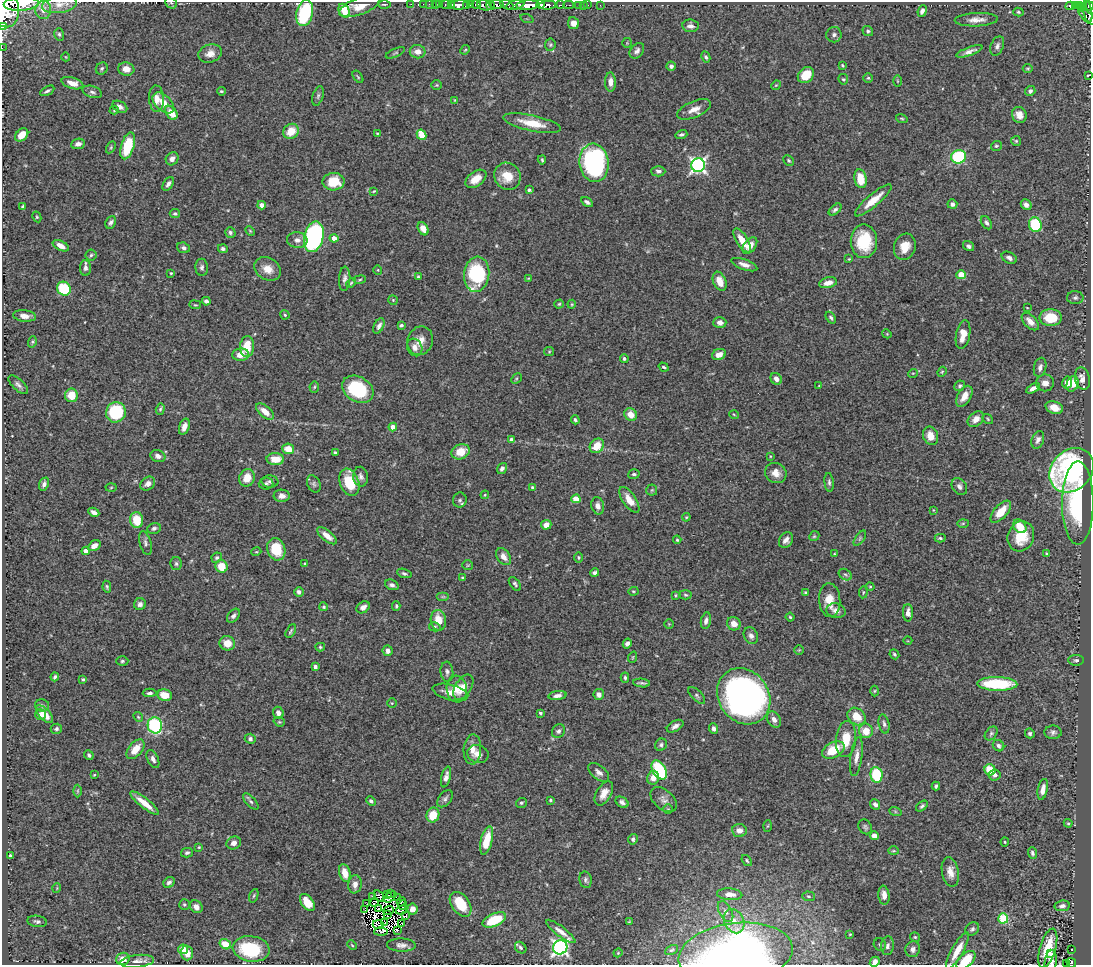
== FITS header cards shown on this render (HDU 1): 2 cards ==
NAXIS1  =                 1089
NAXIS2  =                  963

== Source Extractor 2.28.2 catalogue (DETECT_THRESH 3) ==
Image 1089 x 963 px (HDU 1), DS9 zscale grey, 1 PNG px = 1 image px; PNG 1093 x 967 px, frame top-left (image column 1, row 963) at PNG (2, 2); each listed source drawn as its Kron ellipse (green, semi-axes under 4 px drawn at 4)
Background 0.872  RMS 0.026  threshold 0.0783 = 3 sigma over >= 5 px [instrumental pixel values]
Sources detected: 492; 10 with non-positive FLUX_AUTO (blend fragments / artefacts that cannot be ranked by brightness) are neither listed nor drawn; the other 482 listed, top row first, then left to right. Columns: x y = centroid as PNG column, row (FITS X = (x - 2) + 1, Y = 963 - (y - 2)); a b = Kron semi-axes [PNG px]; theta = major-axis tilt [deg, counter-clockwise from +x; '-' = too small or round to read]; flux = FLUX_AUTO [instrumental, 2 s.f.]
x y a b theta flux
171 3 6 5 - 3
21 4 17 7 3 2900
59 4 17 8 8 16
384 4 6 2 0 2.5
411 4 2 2 - 9.8
423 4 2 2 - 13
429 4 2 2 - 11
436 4 3 2 - 20
440 4 2 2 - 11
497 4 7 3 -5 640
507 4 7 4 -24 360
446 5 6 3 -2 63
452 5 3 2 - 41
459 5 10 4 3 1100
471 5 4 3 - 700
476 5 4 3 - 300
485 5 7 5 -13 180
515 5 9 4 16 490
527 5 11 4 5 3200
540 5 4 3 - 460
548 5 8 4 3 1100
560 5 4 2 - 100
569 5 5 2 - 82
578 5 3 2 - 37
583 5 2 2 - 7.3
588 5 2 2 - 11
600 5 3 2 - 3.5
1079 5 3 3 - 65
359 6 21 8 20 20
467 6 4 3 - 420
491 6 4 3 - 220
1070 6 5 3 - 94
1075 6 4 3 - 100
1084 6 3 3 - 45
1089 6 4 3 - 230
1081 8 3 3 - 60
43 10 9 8 - 13
6 11 16 13 -88 6100
344 11 7 5 -65 18
922 11 6 4 68 7.9
1018 12 5 4 - 2.5
1088 12 11 4 -80 140
305 13 13 8 77 170
1087 17 11 4 -39 230
527 19 7 4 -18 2.9
976 20 21 6 3 14
573 23 6 5 - 15
690 26 8 6 -6 7.7
3 27 3 3 - 110
868 31 5 5 - 3.7
59 34 6 5 - 3.3
834 35 7 7 - 6.4
627 43 5 5 - 1.8
550 45 6 5 - 3
997 46 10 6 67 6.7
2 48 2 2 - 8.6
465 50 5 4 - 1.9
637 51 9 6 50 6.2
969 51 14 4 20 8.4
418 52 8 6 -8 12
210 53 12 9 17 14
395 53 10 4 24 2.7
66 57 4 3 - 1.3
706 57 6 4 -62 3.5
842 65 4 3 - 1.9
671 66 4 4 - 5.5
102 68 6 5 - 3.3
1028 68 5 4 - 2.1
126 69 8 6 -9 17
806 75 9 7 42 35
1088 75 3 2 - 1.5
358 77 7 3 -55 2.1
868 78 5 5 - 2.5
843 79 5 5 - 2.4
897 81 6 4 -89 1.7
610 82 9 5 -88 12
72 83 11 5 -17 16
437 85 5 4 - 2
776 85 5 4 - 1.9
47 91 8 3 28 4
221 91 4 3 - 2.2
1030 91 5 5 - 4.7
92 92 10 5 -18 5
318 96 10 5 72 4.2
156 99 13 7 -87 15
455 100 3 3 - 1.5
163 103 13 7 -43 24
120 107 8 5 -28 7.6
694 109 18 8 23 17
114 110 5 3 - 2.5
171 113 8 5 -53 24
1019 115 8 7 - 13
902 119 6 4 -17 2.1
532 123 29 8 -12 40
291 131 8 7 - 31
377 133 3 3 - 1.6
681 134 6 4 15 3.9
22 135 7 5 45 23
422 135 5 4 - 40
1016 141 5 5 - 2.4
78 144 7 5 10 8.1
128 146 14 6 74 76
996 146 5 5 - 2.7
111 147 6 4 59 2.2
959 157 7 6 - 140
172 159 7 6 - 9.1
542 160 4 3 - 2.3
789 160 6 4 -46 2.6
594 163 19 14 -83 290
698 165 7 6 - 500
658 171 7 5 1 4.6
507 176 14 13 - 33
476 179 12 7 36 21
860 179 9 6 -80 34
333 182 11 8 2 40
168 184 7 4 57 5.8
529 190 4 4 - 2.8
374 191 4 2 - 1.5
873 200 23 6 40 30
587 202 6 4 -33 6
952 204 5 4 - 6.7
262 205 4 4 - 10
1026 205 6 5 - 7.8
23 206 4 3 - 3.2
835 210 7 4 42 3.9
175 214 5 4 - 3.1
37 217 5 4 - 2
111 222 6 5 - 5.1
986 223 7 5 -57 4.3
1035 225 7 6 - 100
423 229 7 5 -60 13
250 231 5 3 - 1.8
230 233 5 5 - 4.6
314 237 15 9 77 370
334 238 4 4 - 14
297 240 10 8 -5 8.8
742 240 14 5 -59 25
864 241 17 13 90 79
61 246 9 4 -28 12
750 246 9 6 52 14
969 246 6 4 -35 4.9
905 247 13 10 72 26
183 248 6 5 - 4.7
223 249 5 4 - 4.2
91 255 5 5 - 3.2
1009 258 8 5 -27 7.5
849 259 4 3 - 1.7
744 265 14 5 -19 10
202 267 8 6 -88 5.1
85 268 8 5 90 5.9
268 269 14 11 -29 22
378 270 5 3 - 1.4
171 273 4 4 - 1.8
477 274 17 12 84 130
961 275 4 4 - 50
418 277 4 3 - 2.2
528 278 4 2 - 1.4
345 279 12 5 87 6.6
360 280 6 3 9 2
720 281 10 6 -69 20
351 283 5 4 - 2.1
828 283 9 5 13 14
64 289 7 6 - 74
1075 298 8 6 -2 4.9
393 300 5 4 - 2.1
206 301 4 4 - 6.1
559 304 4 4 - 2.2
572 304 4 4 - 1.9
195 305 6 3 -8 1.9
1027 308 3 2 - 1.1
285 315 5 4 - 2.5
24 316 11 5 -6 11
831 318 6 4 -55 3.4
1051 318 11 8 0 51
1030 321 10 6 -46 15
720 323 6 5 - 9.3
401 325 4 3 - 3.3
379 326 8 4 64 7.1
887 334 4 3 - 1.5
963 335 14 7 79 21
420 341 15 12 69 19
32 342 6 4 73 2.4
247 347 10 7 86 38
415 347 9 7 -63 11
549 352 5 4 - 2.1
719 354 7 5 23 13
241 355 8 6 2 22
624 359 4 4 - 2.9
664 367 5 3 - 2.8
1040 367 10 6 77 7.7
942 372 5 4 - 2
913 373 5 3 - 1.3
516 379 6 4 45 2.6
776 379 6 5 - 8.9
1082 379 11 7 -77 12
1045 383 9 8 - 11
1067 383 6 5 - 14
1073 384 8 6 68 28
18 385 12 5 -43 6.7
819 386 3 2 - 1.7
960 386 5 5 - 3.7
314 387 5 5 - 2.4
1033 388 7 4 28 9.4
358 389 17 12 -30 110
71 395 7 6 - 29
964 396 11 6 60 18
1054 408 9 6 -18 18
160 409 6 4 73 2.9
265 411 11 5 -40 18
116 412 10 9 - 120
631 415 7 6 - 19
734 415 5 3 - 1.6
976 419 9 6 39 14
988 419 6 3 -38 1.8
575 420 4 3 - 3.2
184 427 8 5 72 12
393 427 4 4 - 13
931 436 9 7 -69 19
511 439 4 4 - 4.9
1038 440 9 6 69 6.9
597 446 8 6 47 29
288 449 6 5 - 26
461 452 9 7 22 31
335 453 3 3 - 3.1
158 456 7 6 - 9
770 456 4 2 - 1.3
275 459 8 6 -2 27
502 468 6 4 54 6
1071 470 24 19 46 370
776 473 11 10 - 16
634 474 6 5 - 3.9
361 477 10 7 -81 6.9
247 478 9 7 64 25
270 481 8 6 -4 5
349 482 14 9 -69 57
829 482 9 4 -83 4.3
266 483 7 6 - 4.1
44 484 7 4 67 5.8
148 484 8 6 37 9.8
314 484 9 6 -63 4.7
111 487 5 3 - 1.8
532 487 3 3 - 2.7
959 487 9 7 -53 6.8
652 490 5 5 - 2.6
485 495 4 3 - 1.7
282 496 8 6 -3 9.6
576 499 4 4 - 42
460 500 7 7 - 4.5
629 500 15 6 -56 19
1078 503 41 16 90 160
598 506 8 6 -75 9.8
933 510 3 2 - 1.2
94 512 6 4 -26 7.5
1001 512 13 6 48 31
686 517 4 3 - 1.6
137 520 8 6 -80 43
963 523 6 4 1 2.3
546 525 5 5 - 15
1020 526 7 5 -48 31
154 528 7 5 22 5.1
327 536 12 5 -39 15
814 536 5 4 - 2.3
1021 536 15 13 67 47
860 538 9 4 55 3.8
940 538 5 3 - 3.1
677 540 4 3 - 2
786 540 8 6 56 8.9
145 543 12 5 -75 5.8
94 546 7 5 31 12
276 549 11 9 -70 56
86 551 4 4 - 13
256 552 5 3 - 1.8
835 554 4 3 - 1.8
1047 554 4 3 - 2.6
503 557 9 6 -54 12
578 557 5 4 - 2.1
217 558 5 5 - 3.5
176 564 6 5 - 3.7
305 564 4 3 - 2.3
468 565 5 5 - 2.2
221 566 6 6 - 34
404 573 7 4 -17 3.7
594 573 4 4 - 4.4
845 575 7 5 -33 3.3
462 578 4 3 - 2
515 584 8 4 -52 3.6
392 585 7 5 -22 5.4
107 587 6 4 -80 2.9
870 587 4 4 - 2
633 591 5 4 - 2
299 592 5 4 - 5.1
863 592 6 3 82 1.7
805 593 3 3 - 2.3
675 595 4 3 - 2
685 595 6 4 -4 2.8
443 597 6 4 0 2.9
830 600 17 10 -86 25
140 604 6 6 - 6.4
396 606 5 3 - 2.3
324 607 4 4 - 2.2
363 607 7 5 35 9.1
836 611 9 7 -11 11
908 613 9 5 -89 10
233 616 8 5 51 4.9
790 617 4 4 - 2.1
438 620 10 7 -81 28
706 621 8 5 78 6.4
669 624 4 4 - 1.8
734 624 7 6 - 16
435 627 6 4 -14 3
291 631 7 3 60 2.8
751 636 9 7 -62 7.8
908 641 4 3 - 1.2
227 643 8 7 - 19
627 644 5 4 - 5.7
320 647 5 4 - 2.5
799 650 5 5 - 2.2
388 651 5 5 - 7.9
894 654 5 4 - 3.1
633 657 6 3 71 1.8
1076 660 7 5 1 3.8
122 661 6 4 2 3.2
315 667 4 3 - 4.4
447 672 10 6 -86 5.6
55 677 4 3 - 3.4
625 678 5 4 - 2.8
83 679 4 4 - 2.5
642 683 8 2 -6 3.7
997 684 20 7 -1 99
463 687 14 8 57 19
457 689 13 10 -83 21
874 691 5 3 - 1.8
450 692 18 7 -14 17
150 693 7 4 2 5
599 694 5 5 - 8.5
165 695 7 6 - 28
697 695 10 5 -45 4.7
557 696 9 4 6 8.2
744 696 29 25 -54 920
392 703 5 5 - 2.2
42 705 7 6 - 4
278 713 6 5 - 11
540 713 4 4 - 2.9
44 714 11 5 -47 22
41 715 5 5 - 11
857 716 10 8 -41 31
138 717 5 4 - 2.2
774 720 9 6 -59 8.9
279 722 6 4 -19 2.2
884 724 10 5 -77 5
155 725 8 7 - 160
675 726 9 5 30 7.8
56 729 5 5 - 3.6
714 729 5 4 - 5.7
558 731 7 6 - 4.8
866 731 7 7 - 25
1053 732 8 6 1 5.7
991 733 8 5 50 4.1
1030 733 5 4 - 3.4
250 739 5 5 - 4.4
846 739 18 10 83 39
661 745 6 5 - 4.5
998 746 6 5 - 4.4
135 749 11 6 51 25
472 749 15 9 86 17
833 750 12 7 28 51
478 754 11 9 -19 15
89 755 5 4 - 3.8
856 756 20 6 82 14
153 759 10 5 -65 7.7
659 770 10 6 -59 120
990 770 6 5 - 41
599 772 12 6 -40 8.7
94 775 4 3 - 1.5
876 775 8 6 -81 87
995 775 6 5 - 6.7
446 777 10 4 76 8.5
653 778 7 6 - 14
936 786 4 3 - 3.2
1043 789 10 5 78 13
77 791 6 4 90 2.3
604 793 13 7 59 17
445 799 10 6 50 5.1
550 800 3 3 - 2.6
664 800 15 9 -42 11
371 801 5 4 - 3.8
251 802 10 5 -47 5
622 802 7 5 -32 5.4
145 803 17 5 -39 27
521 803 5 5 - 2.9
875 804 5 4 - 6.1
922 806 6 4 40 3.2
668 809 5 4 - 2
895 811 6 4 -19 2.2
433 815 7 6 - 35
1068 823 4 4 - 2.1
768 826 6 4 87 2
865 827 8 6 -53 4.1
739 830 7 6 - 11
874 836 4 4 - 13
633 839 5 5 - 4.2
487 841 14 5 76 44
1005 842 4 4 - 2
234 843 7 6 - 9.1
199 847 3 2 - 1.6
894 851 5 3 - 1.8
187 853 6 4 14 4.3
1032 853 6 4 -70 4.3
10 856 4 3 - 3.1
747 860 6 4 -51 2.7
950 872 15 8 -79 18
345 873 9 5 -74 21
586 880 8 6 -79 4.5
169 882 6 5 - 5
355 884 9 7 82 11
57 888 5 3 - 1.4
387 894 3 2 - 1.6
391 894 3 2 - 3.5
730 894 12 6 -4 13
884 895 9 5 -84 11
254 896 7 4 69 2.8
379 896 6 2 -58 1.8
808 896 6 5 - 2.8
372 897 2 2 - 2.4
390 897 7 2 40 2.7
398 898 3 2 - 4.2
307 902 10 6 -53 33
374 902 4 2 - 2
401 902 5 2 - 2.7
184 904 5 5 - 2.7
367 904 3 2 - 1.3
461 904 14 9 -54 53
402 905 5 3 - 1
1062 906 7 5 10 6.9
196 907 7 5 -46 9.9
378 908 2 2 - 1.1
365 909 2 2 - 1.5
412 909 5 5 - 10
389 910 5 3 - 0.73
401 910 6 4 25 0.55
726 912 11 6 -62 7.5
387 914 4 2 - 0.59
406 916 3 3 - 0.15
1003 918 5 5 - 97
494 920 12 6 24 63
37 921 10 5 -7 4.7
734 921 13 9 -65 16
385 922 4 2 - 3.8
629 922 4 2 - 1.3
378 924 5 2 - 0.31
402 924 4 3 - 0.93
972 929 7 6 - 4.7
398 930 3 2 - 31
561 931 18 5 -37 14
381 932 7 4 1 7.1
850 934 3 2 - 1.5
915 937 5 5 - 2.4
225 944 6 5 - 32
880 944 6 6 - 3.9
352 945 5 3 - 2
401 945 14 6 -2 9.8
887 946 9 6 85 7.3
560 947 7 7 - 530
521 948 6 5 - 4
1048 948 20 8 74 50
183 949 5 4 - 30
251 949 18 12 -7 100
913 949 8 7 - 7.3
1072 949 2 2 - 1.4
671 950 7 4 27 2.9
957 951 20 5 61 25
187 953 7 6 - 19
618 953 4 4 - 1.5
736 954 57 31 7 690
1051 954 3 2 - 7.4
123 959 7 6 - 17
966 960 11 6 43 45
137 961 17 6 6 11
1051 961 11 6 81 12
875 962 5 4 - 10
1071 963 5 4 - 59
1067 964 3 3 - 12
At the frame edge (FLAGS 8, measured only in part): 15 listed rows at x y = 171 3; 21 4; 1089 6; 43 10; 6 11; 1087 17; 3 27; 2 48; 1088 75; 736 954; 966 960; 1051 961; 875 962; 1071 963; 1067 964
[10 non-positive-flux detections neither listed nor drawn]